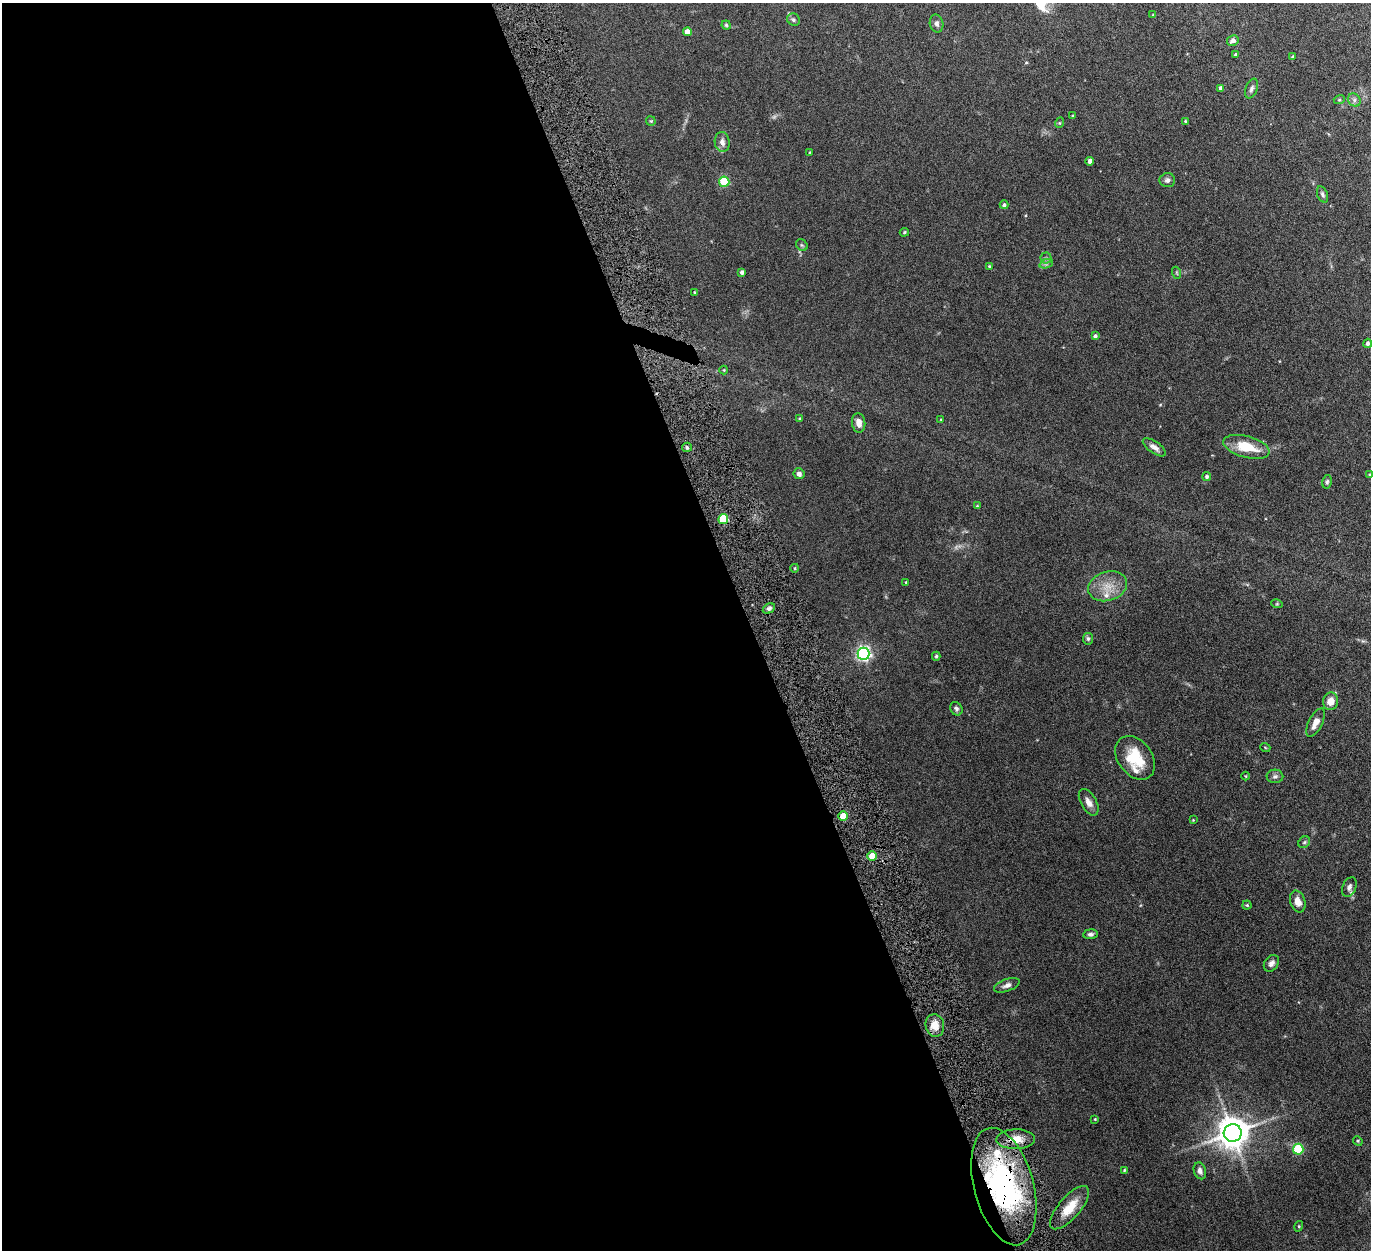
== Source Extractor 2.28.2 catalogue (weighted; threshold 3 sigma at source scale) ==
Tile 9 of 4 x 4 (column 1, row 3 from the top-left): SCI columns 9-1377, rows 1538-2785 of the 5500 x 5446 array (HDU 1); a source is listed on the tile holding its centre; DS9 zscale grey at full resolution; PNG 1373 x 1252 px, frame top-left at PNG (2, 3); each listed source drawn as its Kron ellipse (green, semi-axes under 4 px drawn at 4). Shown black and unused: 55% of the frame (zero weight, under 6 of 12 exposures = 1% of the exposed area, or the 3 px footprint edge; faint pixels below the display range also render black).
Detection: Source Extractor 2.28.2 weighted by HDU 2 'WHT'; one run over the whole footprint, this tile lists its part. Background 0.0511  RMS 0.0054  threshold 0.022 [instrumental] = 3 sigma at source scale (4.09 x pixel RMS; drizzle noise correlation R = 1.36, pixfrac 0.8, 0.05/0.05 arcsec/px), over >= 5 px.
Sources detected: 88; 2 too faint to see at this stretch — neither listed nor drawn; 3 inside a brighter listed object's ellipse — not listed separately; the other 83 listed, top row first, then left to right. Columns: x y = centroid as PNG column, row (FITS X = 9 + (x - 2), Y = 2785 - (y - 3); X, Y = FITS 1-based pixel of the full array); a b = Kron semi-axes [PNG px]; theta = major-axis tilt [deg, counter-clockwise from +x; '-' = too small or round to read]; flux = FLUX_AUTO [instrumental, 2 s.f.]
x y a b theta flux
1153 15 3 3 - 0.3
794 20 7 6 - 0.98
937 23 9 6 -78 1.6
726 25 4 4 - 0.6
687 32 4 4 - 3.5
1233 40 6 5 - 1.9
1236 54 4 4 - 0.8
1293 56 4 3 - 0.62
1221 88 4 4 - 1.7
1252 88 10 6 71 1.5
1339 100 6 3 18 0.52
1354 100 7 6 - 1.2
1073 116 4 3 - 0.44
651 121 5 4 - 0.52
1185 121 4 3 - 0.46
1059 123 5 3 - 0.38
722 142 10 7 -82 2.5
810 152 4 2 - 0.27
1090 161 4 4 - 2.2
1167 180 8 7 - 1.4
724 182 5 5 - 25
1322 194 8 5 -69 1
1004 205 4 4 - 0.88
904 232 5 4 - 0.59
802 245 6 5 - 0.73
1046 258 5 5 - 0.83
1046 264 7 4 18 1
989 266 4 3 - 0.49
742 272 4 4 - 1.3
1177 273 6 3 -71 0.57
695 292 4 3 - 0.35
1095 336 4 4 - 0.99
1368 343 5 4 - 1.2
724 370 4 4 - 0.42
800 419 4 3 - 0.62
941 419 4 2 - 0.28
859 423 10 6 -83 3.4
687 447 5 4 - 0.77
1154 447 13 5 -35 2.1
1246 447 24 10 -15 12
799 474 5 5 - 1.5
1370 475 4 3 - 0.54
1207 477 4 4 - 0.85
1327 482 7 4 79 0.82
977 506 3 3 - 0.41
723 519 5 5 - 23
795 568 4 3 - 0.4
906 582 3 2 - 0.29
1108 586 20 14 17 8.2
1277 604 6 3 -17 0.48
769 608 6 4 27 1.1
1088 639 6 5 - 0.92
864 654 6 6 - 110
936 656 4 4 - 0.64
1331 701 9 7 78 4.4
956 709 7 6 - 1.2
1316 722 15 7 63 4.3
1265 747 5 3 - 0.38
1135 758 24 17 -53 15
1246 776 4 3 - 0.38
1275 776 8 7 - 1.3
1089 802 14 7 -61 3.1
843 816 4 4 - 8.5
1193 820 3 3 - 0.3
1304 842 6 5 - 0.75
872 856 4 4 - 7.7
1349 887 10 6 67 1.8
1298 901 11 7 -72 3.8
1247 905 4 4 - 0.55
1090 934 7 5 5 1.2
1271 963 9 6 53 1.8
1007 985 13 6 20 2
935 1025 11 9 -76 4.8
1095 1119 4 4 - 0.41
1233 1133 9 8 - 860
1016 1139 19 10 1 6.2
1358 1141 5 4 - 0.5
1298 1149 5 5 - 26
1124 1170 4 3 - 0.48
1200 1171 8 6 -72 1.8
1004 1186 60 29 -75 100
1070 1208 27 10 49 9.4
1299 1226 5 3 - 0.4
Overlapping masked pixels (flux is a lower limit): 3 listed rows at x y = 723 519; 1016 1139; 1004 1186
Isophote crosses this tile's border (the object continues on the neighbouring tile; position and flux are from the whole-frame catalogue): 1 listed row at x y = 1370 475